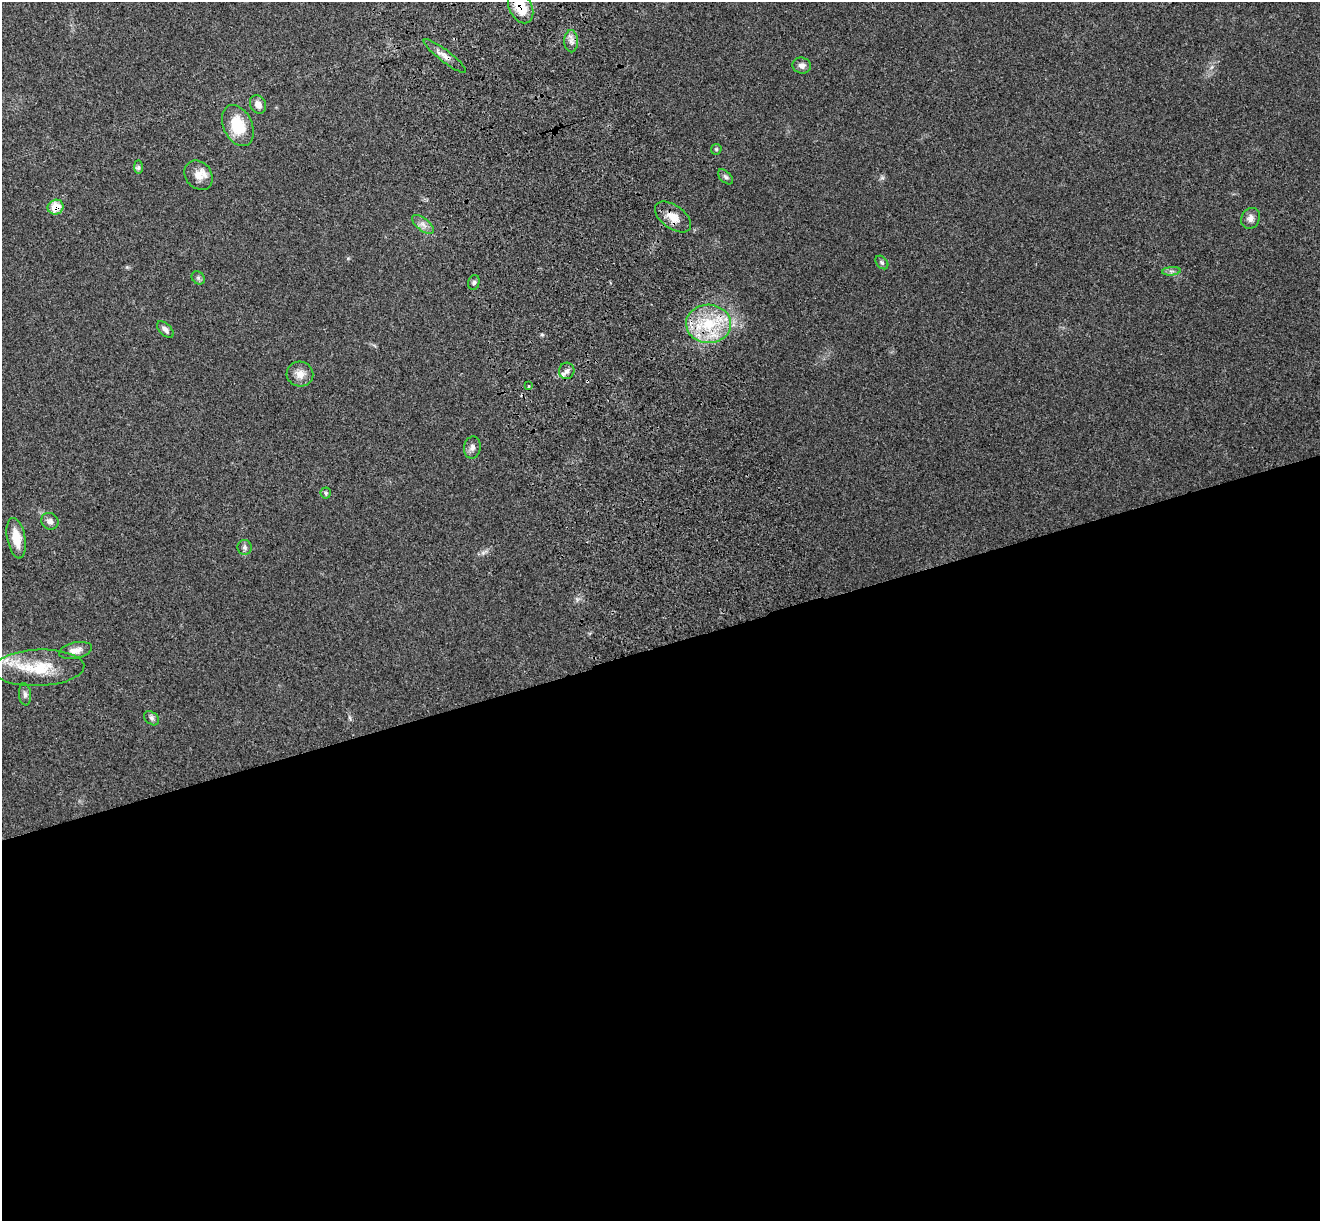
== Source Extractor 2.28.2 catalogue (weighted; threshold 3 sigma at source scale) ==
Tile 15 of 4 x 4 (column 3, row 4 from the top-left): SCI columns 2753-4070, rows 190-1408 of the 5508 x 5378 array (HDU 1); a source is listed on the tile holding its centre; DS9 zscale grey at full resolution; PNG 1322 x 1223 px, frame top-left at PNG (2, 2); each listed source drawn as its Kron ellipse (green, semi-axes under 4 px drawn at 4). Shown black and unused: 47% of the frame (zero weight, under 3 of 4 exposures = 6% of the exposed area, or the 3 px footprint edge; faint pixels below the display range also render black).
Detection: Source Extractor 2.28.2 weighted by HDU 2 'WHT'; one run over the whole footprint, this tile lists its part. Background 0.181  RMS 0.0079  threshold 0.0357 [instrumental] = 3 sigma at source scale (4.5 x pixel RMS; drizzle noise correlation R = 1.50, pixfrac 1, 0.05/0.05 arcsec/px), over >= 5 px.
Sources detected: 32; all 32 listed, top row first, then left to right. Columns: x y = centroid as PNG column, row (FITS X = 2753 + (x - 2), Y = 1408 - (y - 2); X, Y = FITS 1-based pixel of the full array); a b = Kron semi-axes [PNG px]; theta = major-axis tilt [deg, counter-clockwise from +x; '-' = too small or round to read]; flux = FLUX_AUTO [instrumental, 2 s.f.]
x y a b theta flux
521 7 17 11 -64 21
571 41 11 7 -89 3.8
445 56 26 6 -38 6
802 65 9 8 - 3.4
258 104 9 7 -61 5.4
238 126 22 14 -65 24
716 149 5 5 - 1.1
138 167 7 4 -90 1.4
199 175 16 13 -49 8.8
725 177 9 5 -45 1.9
56 207 8 7 - 14
673 217 21 11 -36 10
1251 218 11 9 62 4.5
423 224 13 6 -38 4.2
882 262 7 5 -49 1.5
1171 271 9 3 5 1.8
198 278 7 6 - 1.7
474 282 7 5 74 1.8
709 324 22 19 -3 35
165 330 10 6 -45 3
567 371 8 7 - 3.8
300 374 13 12 - 7.2
529 386 3 2 - 1.2
472 448 11 8 80 3.2
326 493 5 5 - 1.2
50 521 9 8 - 3.5
16 538 20 9 -79 13
244 547 7 7 - 2.2
75 650 17 8 12 5.8
38 668 46 18 2 34
25 694 11 6 -84 2.4
152 718 8 6 -41 2.1
Overlapping masked pixels (flux is a lower limit): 4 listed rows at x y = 521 7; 445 56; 56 207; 709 324
Isophote crosses this tile's border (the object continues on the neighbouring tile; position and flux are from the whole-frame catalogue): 1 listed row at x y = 521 7